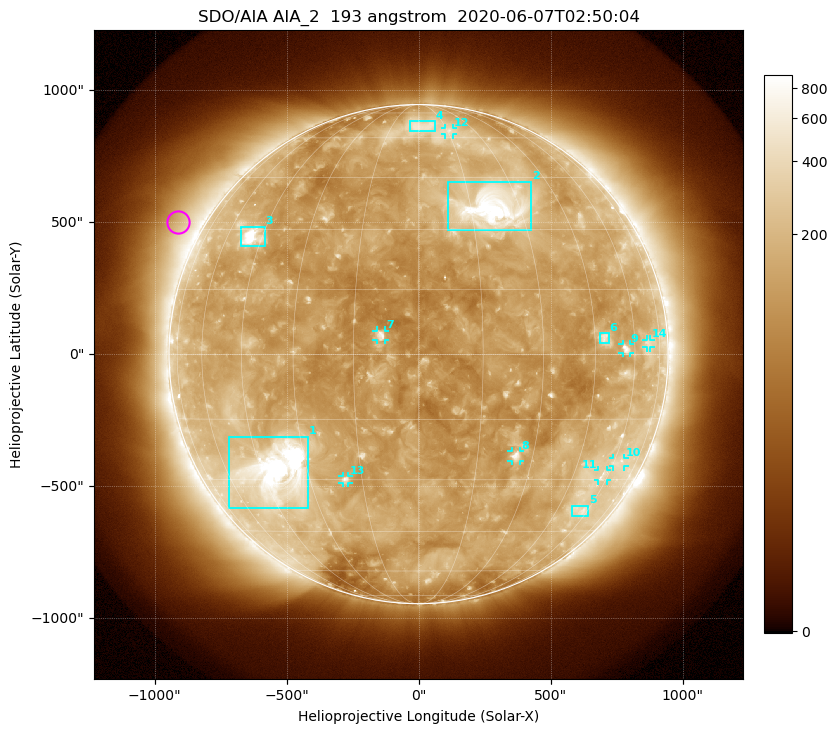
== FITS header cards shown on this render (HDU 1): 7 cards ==
TELESCOP= 'SDO/AIA'
INSTRUME= 'AIA_2'
WAVELNTH=                  193
WAVEUNIT= 'angstrom'
DATE-OBS= '2020-06-07T02:50:04.84'
CTYPE1  = 'HPLN-TAN'
CTYPE2  = 'HPLT-TAN'

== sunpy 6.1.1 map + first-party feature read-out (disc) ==
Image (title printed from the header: SDO/AIA AIA_2  193 angstrom  2020-06-07T02:50:04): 1024 x 1024 px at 2.4 arcsec/px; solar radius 946 arcsec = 394 px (full disc in frame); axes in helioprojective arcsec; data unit not stated in the header (colour bar unlabelled)
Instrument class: DISC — disc imager (sunpy class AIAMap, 193 A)
Bright regions (active regions / flare kernels): reference = the median radial profile (limb darkening/brightening removed); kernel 9 px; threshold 5 sigma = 219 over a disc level ~137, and >= 1.15x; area >= 12 px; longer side >= 9 px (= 22 arcsec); searched inside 0.97 R_sun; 14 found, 14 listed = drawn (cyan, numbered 1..; 8 of them under ~33 arcsec drawn as corner ticks so the feature stays visible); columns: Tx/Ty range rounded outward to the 5 arcsec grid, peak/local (2 s.f.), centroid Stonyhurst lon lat
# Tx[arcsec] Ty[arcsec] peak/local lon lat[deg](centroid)
1 -720..-420 -585..-310 19 -40 -28
2 110..430 470..655 14 +22 +36
3 -675..-580 410..485 12 -49 +28
4 -30..65 845..885 3 +2 +66
5 580..645 -615..-570 2.9 +56 -39
6 685..720 40..80 4 +48 +4
7 -160..-125 55..90 6.6 -9 +4
8 350..385 -405..-365 5.3 +25 -24
9 770..800 5..40 4.4 +56 +1
10 735..780 -425..-390 2.5 +63 -26
11 680..715 -480..-440 2.7 +57 -29
12 100..130 830..860 2.6 +16 +63
13 -290..-265 -490..-460 4 -20 -30
14 865..880 25..55 2.5 +67 +3
Off-limb structures (1.02-1.3 R_sun): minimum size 162 px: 6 found; the strongest spans PA ~40..80 deg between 1.02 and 1.3 R_sun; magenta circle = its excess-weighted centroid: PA ~60 deg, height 1.1 R_sun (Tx ~-910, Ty ~500 arcsec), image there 1.9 x the reference